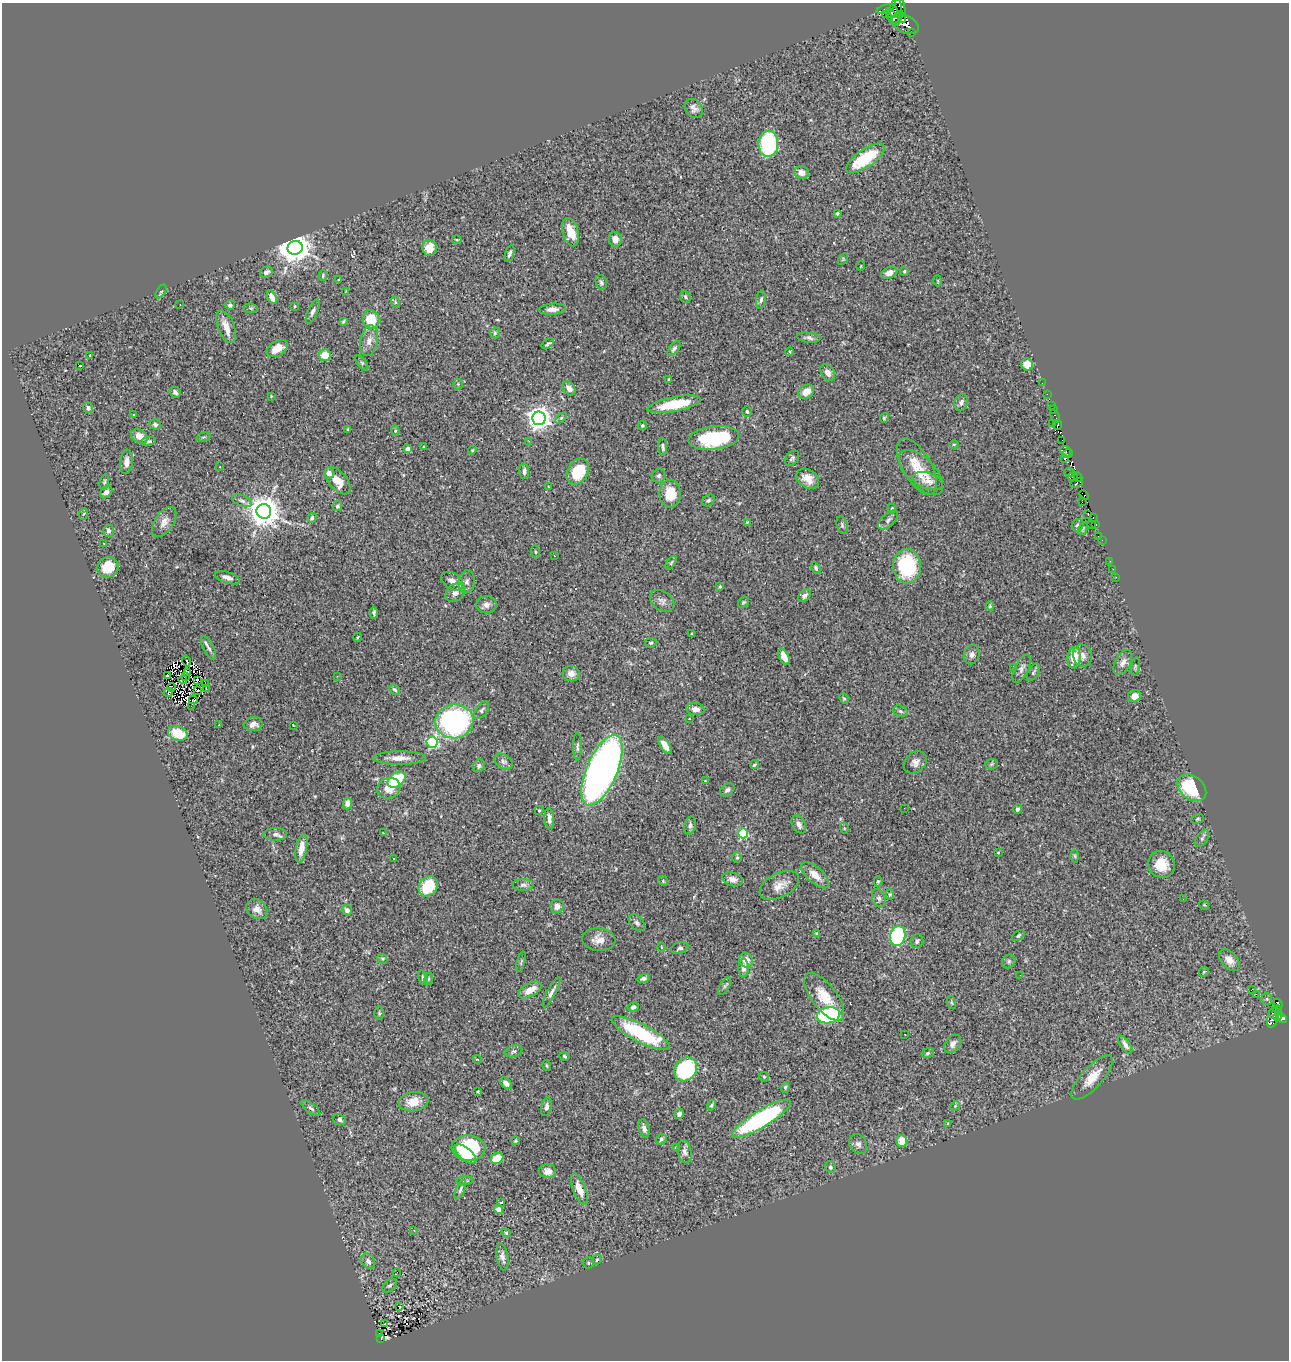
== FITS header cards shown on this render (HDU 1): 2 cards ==
NAXIS1  =                 1287
NAXIS2  =                 1358

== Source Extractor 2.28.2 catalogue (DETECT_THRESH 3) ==
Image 1287 x 1358 px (HDU 1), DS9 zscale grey, 1 PNG px = 1 image px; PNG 1291 x 1362 px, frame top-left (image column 1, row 1358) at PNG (2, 3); each listed source drawn as its Kron ellipse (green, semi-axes under 4 px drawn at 4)
Background 0.627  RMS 0.023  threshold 0.0688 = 3 sigma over >= 5 px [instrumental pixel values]
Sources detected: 339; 4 with non-positive FLUX_AUTO (blend fragments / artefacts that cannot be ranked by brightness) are neither listed nor drawn; the other 335 listed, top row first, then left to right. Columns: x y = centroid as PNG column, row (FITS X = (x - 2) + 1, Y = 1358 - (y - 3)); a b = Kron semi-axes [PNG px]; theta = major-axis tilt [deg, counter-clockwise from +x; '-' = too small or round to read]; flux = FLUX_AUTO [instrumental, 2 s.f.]
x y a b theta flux
900 5 11 4 -72 1100
896 8 9 6 80 440
885 9 9 4 17 270
885 15 3 3 - 2800
892 17 10 5 -58 1400
898 17 7 3 50 710
902 20 3 2 - 35
905 24 15 8 -24 1900
911 33 3 2 - 92
694 108 10 8 -52 6.8
768 144 13 9 85 130
865 158 22 9 34 69
801 173 7 6 - 13
837 213 4 4 - 2.6
571 232 14 8 -74 28
615 239 7 6 - 12
457 240 5 3 - 1.7
295 248 7 7 - 3100
429 248 8 7 - 20
510 253 9 4 74 4.5
843 259 6 4 58 1.8
861 266 5 3 - 1.1
904 271 5 3 - 2.1
266 272 7 5 28 5.4
889 273 8 5 23 12
323 275 5 4 - 2.1
338 280 3 2 - 1.4
938 281 5 3 - 1.4
601 282 7 5 -72 4
161 291 8 3 58 2.1
346 291 4 4 - 1.1
272 297 7 4 -63 18
685 297 6 5 - 3.4
761 300 9 5 79 4
395 302 6 4 -72 2.1
180 305 2 2 - 0.82
230 305 5 4 - 3.4
295 306 4 2 - 1.4
251 308 7 5 -7 2.3
552 309 13 5 4 9.6
313 311 13 5 66 5.7
371 319 9 8 - 46
343 321 4 3 - 2.2
226 327 17 8 -69 16
495 333 5 5 - 2.6
809 338 12 5 -6 5.5
369 341 15 9 77 12
548 344 7 3 34 2.6
277 349 11 7 32 22
674 349 8 4 51 4.4
790 352 4 2 - 1.4
90 355 3 2 - 0.9
325 355 6 5 - 23
362 363 9 4 -55 2.9
1027 364 6 6 - 19
79 366 3 3 - 49
828 372 9 6 -62 11
668 379 3 2 - 0.98
1042 383 2 2 - 4.3
458 384 5 5 - 2.1
569 388 8 5 -55 9
175 392 6 5 - 4.6
806 392 8 6 35 20
1047 394 2 2 - 7
271 396 3 2 - 1.1
961 402 9 6 71 6.8
674 404 27 7 11 61
1051 406 2 2 - 7.1
88 408 5 5 - 3.4
1053 410 2 2 - 8.8
747 411 5 4 - 2.9
133 415 3 3 - 2.6
1055 416 7 3 -64 30
539 418 7 6 - 1500
561 418 6 4 44 2.3
884 418 5 4 - 2.3
1052 423 3 2 - 1.8
155 424 6 5 - 3.8
1057 425 5 3 - 290
642 426 4 4 - 2.1
348 429 3 2 - 1.4
395 431 5 4 - 2.3
139 436 9 6 -31 18
203 437 7 4 14 2.2
714 438 25 11 6 110
1062 440 2 2 - 50
148 441 7 4 11 3.1
529 441 3 3 - 1.4
954 444 5 3 - 1.3
424 447 3 2 - 1.4
663 447 9 4 -85 3.3
408 449 4 4 - 12
472 450 4 3 - 1.5
1065 451 6 5 - 220
1068 454 5 3 - 140
792 458 9 6 51 3.5
1064 458 3 3 - 63
126 462 12 6 84 11
220 467 2 2 - 1.3
917 467 31 14 -60 39
524 471 7 5 -87 5.5
578 471 14 10 60 55
921 472 28 14 -46 40
1070 472 5 4 - 130
329 473 5 5 - 8.9
659 476 7 6 - 3.8
1073 477 5 3 - 16
1078 477 5 2 - 38
808 479 12 9 -32 19
338 481 16 8 -48 24
928 481 16 8 -17 13
104 482 8 4 77 2.7
1077 483 6 4 25 320
548 487 3 3 - 1.1
106 492 7 5 47 5.7
670 494 14 10 -90 38
1084 495 5 3 - 350
708 500 7 5 34 3.5
242 501 10 5 -20 5.1
1082 501 4 2 - 32
337 506 5 4 - 3.2
892 509 5 4 - 2.6
264 511 7 7 - 3200
83 514 6 3 69 1.6
1088 515 3 2 - 6.2
1093 517 3 3 - 11
312 518 5 4 - 4.2
888 520 12 6 43 6.1
164 522 17 9 56 12
747 522 4 4 - 1.2
1091 524 2 2 - 72
1095 524 4 3 - 160
842 525 9 5 -76 3.6
1078 525 6 5 - 4
1083 528 7 3 64 2.1
109 531 6 5 - 7
1098 536 2 2 - 3.2
1102 540 2 2 - 7.3
104 544 3 2 - 0.87
535 552 6 3 -82 1.7
554 556 3 2 - 2.8
1110 561 2 2 - 3.3
671 563 7 3 55 2.3
907 566 17 14 -87 120
108 567 11 10 - 33
816 568 6 4 -60 3.5
1113 569 2 2 - 2.6
1116 577 3 2 - 2.1
227 578 13 5 -19 9.5
452 581 12 8 -31 9.4
467 582 11 8 82 7.5
720 587 4 3 - 1.8
455 593 11 8 44 9.6
804 596 7 5 40 4.7
662 601 13 9 -36 8.1
743 602 6 4 40 2.3
486 605 10 8 -1 7.8
990 606 4 4 - 2.1
374 613 5 3 - 3.2
692 634 4 3 - 1.5
357 637 4 3 - 1.3
651 643 6 5 - 2.5
209 648 13 5 -62 5.7
972 654 10 8 72 7
784 656 9 4 -65 16
1082 656 11 9 -67 9.9
1074 658 11 6 83 26
186 661 5 2 - 3.5
1123 662 13 7 61 9.4
1014 667 4 4 - 1.7
1135 667 9 3 82 2.1
1022 668 15 6 64 7
1033 672 10 5 60 3.2
187 673 4 2 - 2.2
571 674 8 7 - 11
167 676 2 2 - 1.9
185 676 2 2 - 0.062
337 676 3 2 - 3
183 680 4 2 - 0.38
198 680 4 2 - 0.97
205 684 2 2 - 2.3
171 687 4 2 - 0.76
206 688 2 2 - 1.1
197 690 3 2 - 1.6
394 690 6 4 -44 3.5
168 692 5 2 - 2.7
1134 696 6 6 - 9.9
844 698 5 4 - 2
193 700 4 2 - 0.4
191 706 2 2 - 2.7
695 709 9 6 -7 9.1
482 710 10 5 57 3.6
900 711 7 5 -19 3.3
689 718 3 2 - 1.3
454 721 19 17 9 320
253 724 9 7 6 8.9
219 725 3 3 - 2
293 725 3 2 - 1.3
178 733 10 7 -22 47
432 742 6 5 - 180
665 745 10 4 -56 15
577 747 14 4 90 4.1
400 758 26 6 0 16
503 762 10 7 -36 5.1
915 762 13 9 41 9.7
992 764 6 5 - 2.6
754 765 5 3 - 2.1
479 766 6 5 - 3.8
602 770 38 15 67 1100
397 780 10 7 36 82
705 781 3 2 - 0.89
389 788 12 10 23 25
1192 788 16 11 -40 84
727 790 8 5 37 4.6
347 804 6 4 81 11
904 808 3 2 - 1.3
1017 809 5 4 - 3.4
539 810 4 4 - 1.7
549 818 10 5 -86 7.9
1197 819 6 4 27 2
799 824 10 6 -63 6.8
690 825 9 5 77 5
844 828 5 3 - 1.6
383 833 2 2 - 0.81
743 833 5 5 - 120
275 834 12 6 -1 6.2
1202 838 10 5 56 3.6
301 848 14 5 80 17
998 853 3 2 - 1.2
1075 856 6 4 -88 2
737 857 5 5 - 2
394 859 2 2 - 1.6
1161 864 14 13 - 30
815 875 17 7 -43 18
732 879 11 6 -14 9.3
663 881 5 4 - 1.7
878 881 5 4 - 2.1
523 885 10 5 -1 4.8
779 885 21 12 28 17
428 886 11 9 50 58
890 894 5 4 - 2
879 898 9 6 -70 4.7
1183 899 2 2 - 58
1204 905 5 3 - 1.4
557 906 6 6 - 9.6
257 909 11 9 -40 11
347 910 5 5 - 5.4
637 923 10 6 -46 4.6
816 933 4 4 - 1.4
898 936 10 7 79 160
1018 936 7 4 36 2.4
599 940 17 11 -5 16
917 941 7 6 - 4
661 947 4 3 - 1.1
680 948 9 6 17 3.7
382 959 5 4 - 2.2
746 960 8 6 -66 17
1229 960 13 8 -50 13
1009 961 7 6 - 3.7
521 962 10 3 75 2.6
743 968 9 5 -90 6.9
1204 972 5 4 - 2
1020 975 2 2 - 0.92
423 977 7 3 -74 2.2
643 978 6 4 15 4.4
429 979 6 3 81 1.7
725 986 10 4 59 3.3
1252 989 3 2 - 30
530 990 13 6 28 19
551 992 17 4 62 6.2
1256 994 2 2 - 730
824 997 28 12 -52 37
1267 999 6 5 - 2.9
951 1003 7 3 -71 1.7
1278 1004 5 4 - 23
633 1007 5 4 - 4.3
1278 1010 4 2 - 3.5
379 1013 6 4 -89 2.4
828 1015 11 8 10 190
1273 1017 11 5 75 200
1277 1017 4 2 - 170
1282 1018 6 4 -36 440
641 1033 32 9 -27 140
905 1034 3 2 - 2.1
953 1044 10 7 53 8
1125 1045 10 4 -56 7.2
514 1051 9 5 20 3.5
928 1053 6 5 - 2.9
564 1056 5 4 - 2.3
477 1059 4 3 - 1.1
547 1066 5 2 - 1.5
686 1069 12 10 52 180
764 1077 5 5 - 1.9
1092 1077 28 10 48 29
506 1083 7 5 -46 7.8
785 1087 5 4 - 2
478 1091 4 3 - 1.5
413 1102 15 9 9 23
712 1105 5 4 - 2.6
955 1106 5 4 - 1.9
546 1107 9 5 77 5.7
311 1108 11 5 -38 4.8
679 1114 5 4 - 5.7
761 1119 33 8 31 250
340 1120 7 5 -24 4.3
948 1124 4 3 - 1.7
644 1128 10 5 -76 5.9
661 1139 6 4 45 3
515 1141 4 4 - 1.7
902 1141 6 5 - 16
858 1144 10 8 -59 6.5
676 1147 4 3 - 1.9
468 1148 17 13 -4 100
685 1152 12 7 -79 6.9
466 1154 13 6 -41 29
497 1158 6 5 - 29
830 1167 6 5 - 3.4
548 1171 8 7 - 9.1
465 1181 8 4 4 2.4
579 1189 16 6 -68 21
460 1190 10 4 66 3.4
500 1203 3 3 - 22
498 1209 5 4 - 7.8
414 1230 4 3 - 1.1
506 1233 4 4 - 1.7
502 1257 13 6 -80 7.4
597 1260 5 4 - 1.9
368 1261 8 6 -55 6.7
588 1263 5 5 - 2.2
397 1272 4 2 - 3.5
390 1286 8 5 40 3.4
400 1307 3 2 - 1.2
385 1324 3 2 - 2.1
380 1334 3 2 - 2.8
381 1338 3 2 - 2.8
At the frame edge (FLAGS 8, measured only in part): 1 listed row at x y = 900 5
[4 non-positive-flux detections neither listed nor drawn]